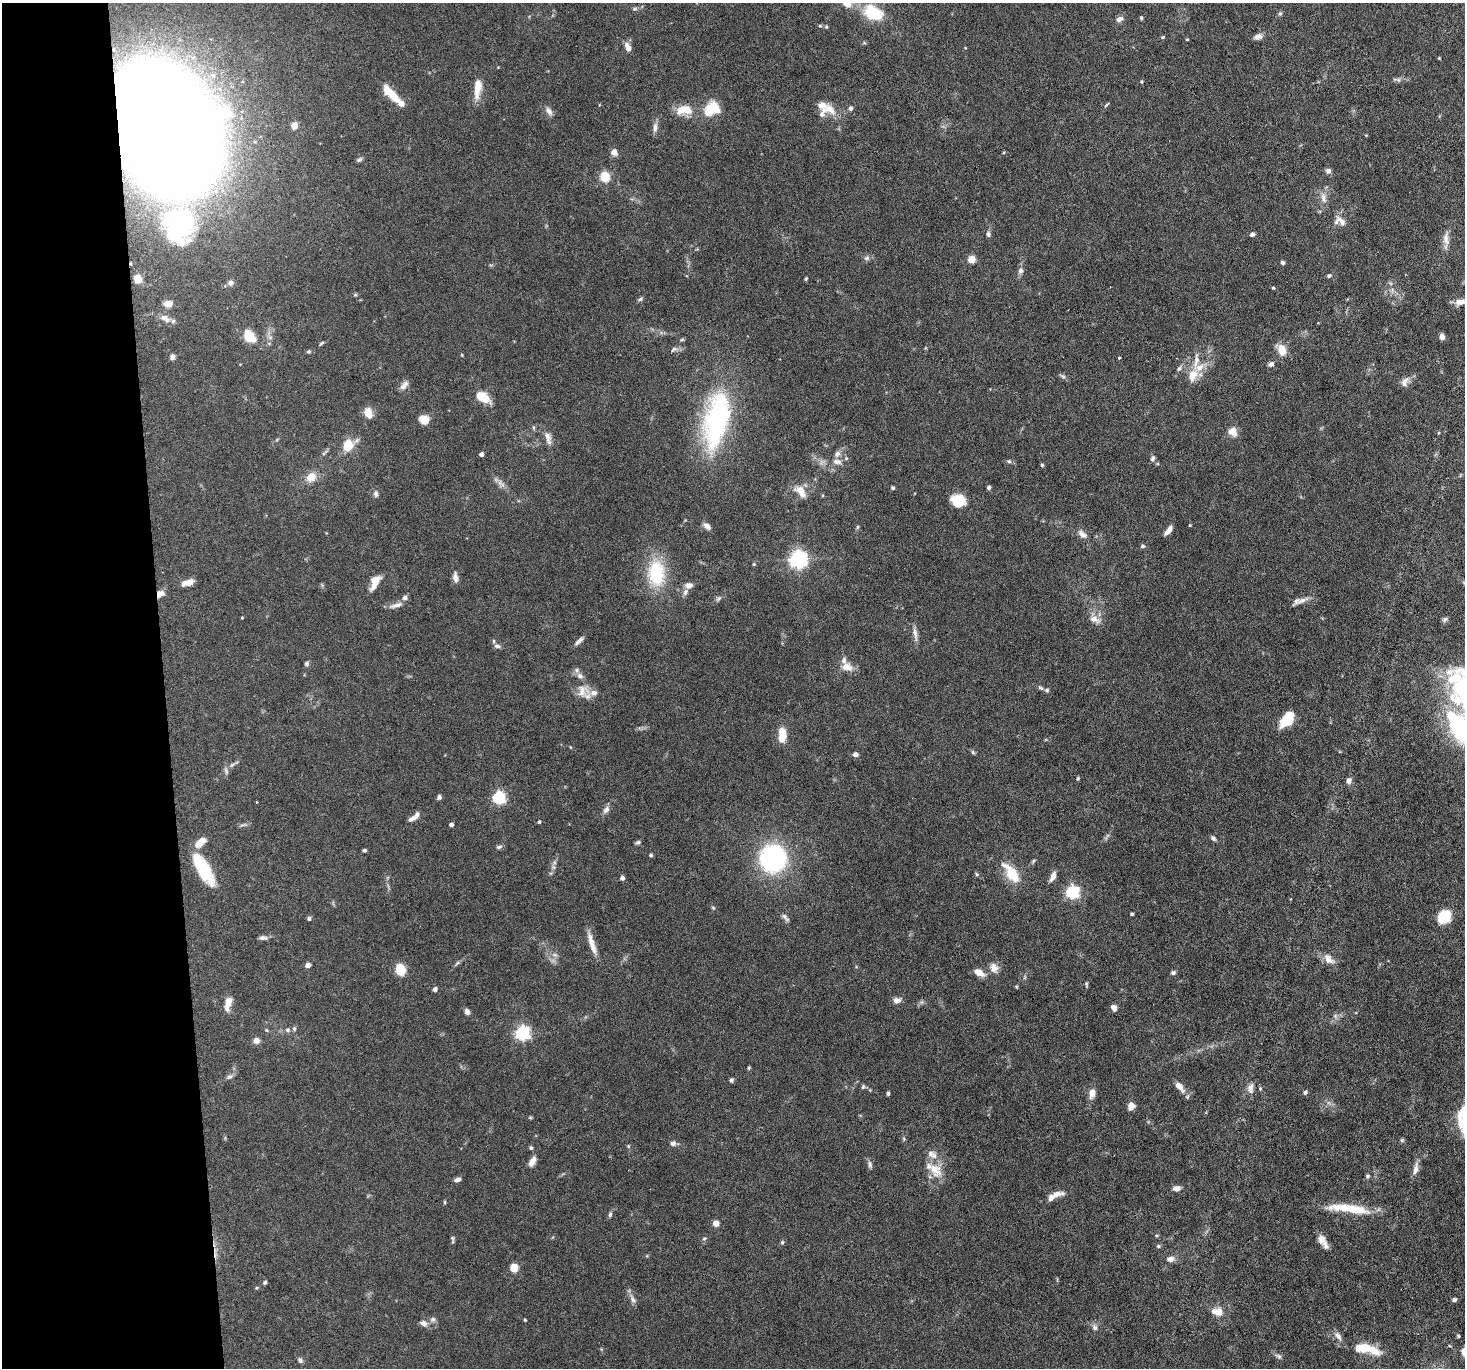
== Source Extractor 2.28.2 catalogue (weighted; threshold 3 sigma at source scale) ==
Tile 4 of 3 x 3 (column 1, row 2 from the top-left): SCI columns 1-1463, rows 1512-2877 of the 4390 x 4364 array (HDU 1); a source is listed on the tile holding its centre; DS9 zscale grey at full resolution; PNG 1467 x 1370 px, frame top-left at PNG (2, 3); no overlay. Shown black and unused: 11% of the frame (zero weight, under 3 of 6 exposures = <1% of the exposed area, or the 3 px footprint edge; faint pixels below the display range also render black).
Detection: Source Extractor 2.28.2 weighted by HDU 2 'WHT'; one run over the whole footprint, this tile lists its part. Background 0.0814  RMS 0.0037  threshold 0.015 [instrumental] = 3 sigma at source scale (4.09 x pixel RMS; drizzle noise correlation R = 1.36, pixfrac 0.8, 0.05/0.05 arcsec/px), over >= 5 px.
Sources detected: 242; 1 too faint to see at this stretch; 1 cosmic-ray / hot-pixel residue — not listed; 21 inside a brighter listed object's ellipse — not listed separately; the other 219 listed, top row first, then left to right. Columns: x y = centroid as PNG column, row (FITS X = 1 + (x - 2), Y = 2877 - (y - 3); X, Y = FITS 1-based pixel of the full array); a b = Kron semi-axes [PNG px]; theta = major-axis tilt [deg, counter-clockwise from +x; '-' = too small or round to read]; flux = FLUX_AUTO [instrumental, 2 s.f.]
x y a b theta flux
635 9 8 4 8 0.65
873 13 15 10 -22 18
1280 14 6 5 - 0.6
1141 18 4 3 - 0.54
1119 19 9 6 20 1.6
820 26 5 5 - 0.45
1163 37 5 4 - 0.5
1258 37 11 7 17 1.6
1187 39 3 3 - 0.31
628 47 11 6 -65 2.5
1439 58 3 3 - 0.27
213 75 8 7 - 1.4
1397 80 12 5 -16 0.91
1142 81 4 3 - 0.36
478 88 23 8 82 5.1
391 93 24 8 -45 7.4
1106 105 8 3 41 0.42
851 108 5 5 - 1.1
711 109 12 8 35 17
828 109 23 13 -9 5.2
685 110 19 11 2 6.9
549 111 12 6 -59 1.5
294 126 5 4 - 6.6
655 127 13 6 83 1.7
166 129 72 51 -62 1900
1366 135 3 3 - 0.26
614 152 9 8 - 1.6
359 159 8 5 31 0.7
1328 171 7 6 - 1.2
605 177 5 5 - 24
1324 198 16 8 -80 2.5
1341 221 17 8 -46 2.7
179 225 33 26 75 25
988 234 7 6 - 0.89
1252 234 6 5 - 0.79
1446 238 19 8 -90 2.7
867 258 8 6 40 0.93
971 259 5 5 - 9.8
1283 262 5 5 - 0.68
1020 271 9 7 67 1.3
1329 276 6 5 - 0.61
137 279 6 5 - 7.1
806 279 4 3 - 0.45
231 283 7 7 - 1.2
1273 288 4 3 - 0.53
355 295 6 4 18 0.42
640 299 8 4 26 0.67
1460 302 15 8 7 2.6
168 304 9 6 4 3.5
165 318 15 8 -25 3
249 336 15 10 -47 7.8
270 337 7 6 - 0.97
1442 337 6 5 - 1.6
682 340 6 4 2 0.4
321 343 6 4 44 0.52
674 349 10 5 33 0.94
1282 350 15 10 -76 4
309 351 5 4 - 0.55
462 355 5 3 - 0.26
172 357 7 6 - 1.2
1119 357 3 3 - 0.58
1271 364 7 5 29 1.3
1179 368 7 5 61 0.76
1193 375 21 12 61 5.3
1063 376 8 5 -40 0.78
1405 382 14 8 64 2
404 385 13 6 46 1.7
483 397 12 7 -34 9.1
368 413 14 9 -72 3.3
424 420 8 7 - 5.4
717 420 71 28 78 53
1233 432 13 10 -56 2.8
548 437 16 8 -80 2.2
348 445 12 9 42 8.1
481 454 4 4 - 1.6
1153 458 8 6 68 0.85
837 461 13 8 -11 2.3
1009 461 6 5 - 0.61
1042 465 4 4 - 0.43
311 477 14 11 38 3.7
500 483 8 6 -72 1.3
989 487 5 4 - 0.78
893 488 4 4 - 0.72
800 491 18 10 -50 4.3
376 494 8 6 87 1
958 501 16 13 -17 6.8
1190 525 4 3 - 0.29
707 526 9 6 -37 1.7
857 527 6 4 88 0.45
1168 530 10 4 54 2
1082 534 14 8 -39 1.8
1143 546 7 5 16 0.59
798 559 6 6 - 140
754 564 4 4 - 0.34
656 573 35 22 -87 19
455 578 11 6 -82 1.9
190 583 12 8 49 1.9
375 583 19 8 65 3.8
689 585 9 7 12 2
160 594 9 7 28 2.4
718 598 10 5 41 0.84
1302 601 21 6 25 2.3
396 605 19 6 16 1.9
242 618 3 3 - 0.29
1095 619 18 8 -23 2.5
1445 619 8 6 28 0.79
915 634 20 5 -82 1.9
493 641 6 4 -90 0.45
579 641 14 5 42 1.3
497 646 9 5 -2 0.94
306 664 5 5 - 0.75
846 667 15 11 -17 3.6
577 670 8 6 -23 0.92
1041 688 8 5 -29 0.76
1463 689 69 41 -82 56
582 691 18 17 - 4.8
1287 718 17 9 55 11
1463 730 42 17 -49 59
782 735 15 8 -90 5.9
973 752 6 5 - 0.56
855 754 6 5 - 1.2
226 771 10 5 -72 0.89
1078 778 5 4 - 0.41
1349 781 7 6 - 1.4
439 797 7 5 90 0.72
499 798 6 5 - 49
606 810 11 7 54 1.4
417 815 8 6 61 1.4
539 822 4 3 - 0.57
451 824 4 4 - 1.2
243 825 11 4 9 0.77
1213 838 7 5 -45 0.92
200 842 13 7 42 5
638 842 7 5 12 0.68
499 847 9 5 12 0.75
364 850 4 3 - 0.63
651 855 4 4 - 0.57
773 858 27 26 - 45
553 867 6 5 - 0.71
203 869 34 12 -59 18
1011 873 29 12 -53 8.9
976 874 6 4 -26 0.49
1053 876 11 6 66 2.2
622 878 4 4 - 1.4
1072 892 6 6 - 59
713 908 5 4 - 0.38
1132 914 3 3 - 0.46
785 917 13 5 -50 1.1
1444 917 11 8 52 15
309 919 4 4 - 0.85
263 938 11 5 -6 1.1
592 943 31 6 -73 4.2
1329 959 17 10 -50 3.1
457 963 7 4 45 0.59
308 965 5 4 - 1.9
994 968 13 10 -66 2.5
400 969 11 9 -80 6.1
979 972 13 7 -28 3.1
1173 973 6 5 - 0.83
1086 984 6 4 -74 0.48
435 989 5 4 - 1
897 1000 10 7 6 1.7
228 1002 15 9 70 2.7
1114 1008 7 5 -60 1.8
467 1012 7 5 -71 1.2
1335 1016 7 6 - 0.92
294 1029 7 5 77 0.61
288 1030 6 5 - 0.84
522 1033 6 6 - 80
256 1041 7 7 - 1.6
749 1068 5 4 - 0.41
229 1077 9 6 41 1
731 1080 5 5 - 0.84
1179 1086 14 7 -51 3.1
863 1087 6 5 - 0.56
1250 1088 13 8 78 2
1260 1089 5 4 - 0.51
1305 1092 5 4 - 0.83
1092 1093 14 8 82 2.4
888 1094 4 3 - 0.59
1131 1106 9 7 68 2.3
530 1118 6 4 0 0.37
904 1139 6 3 -72 0.44
1402 1140 6 5 - 0.53
673 1143 7 6 - 1.1
628 1146 5 4 - 0.41
531 1148 5 5 - 0.57
532 1161 13 7 58 2.2
870 1164 9 6 -76 1.1
1416 1169 17 6 76 2.2
935 1170 24 14 -50 6.4
1367 1176 6 5 - 0.6
458 1179 8 5 21 1.2
1176 1188 7 5 6 2
1056 1194 20 7 13 2.9
444 1202 5 3 - 0.36
1350 1209 51 9 -7 12
610 1214 7 4 85 0.69
716 1224 5 4 - 4.8
1157 1235 5 3 - 0.34
452 1238 7 5 -23 0.59
1323 1241 17 6 -58 3
782 1242 6 5 - 0.55
1158 1246 5 5 - 0.53
1170 1259 10 7 2 1.7
514 1268 6 6 - 5.9
265 1282 6 5 - 0.53
632 1299 15 6 -67 1.6
1454 1300 5 4 - 0.82
1218 1313 13 9 53 3.3
433 1319 8 7 - 1
525 1320 3 3 - 0.35
423 1323 10 7 -19 1.5
1095 1328 8 7 - 1.1
1338 1336 13 6 -54 1.8
1458 1336 4 4 - 0.42
1362 1348 17 9 2 8.2
1279 1356 10 5 -37 0.96
300 1360 7 5 -53 0.84
Overlapping masked pixels (flux is a lower limit): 2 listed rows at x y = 166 129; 160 594
Isophote crosses this tile's border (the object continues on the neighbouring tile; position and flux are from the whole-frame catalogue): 3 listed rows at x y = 1460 302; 1463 689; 1463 730